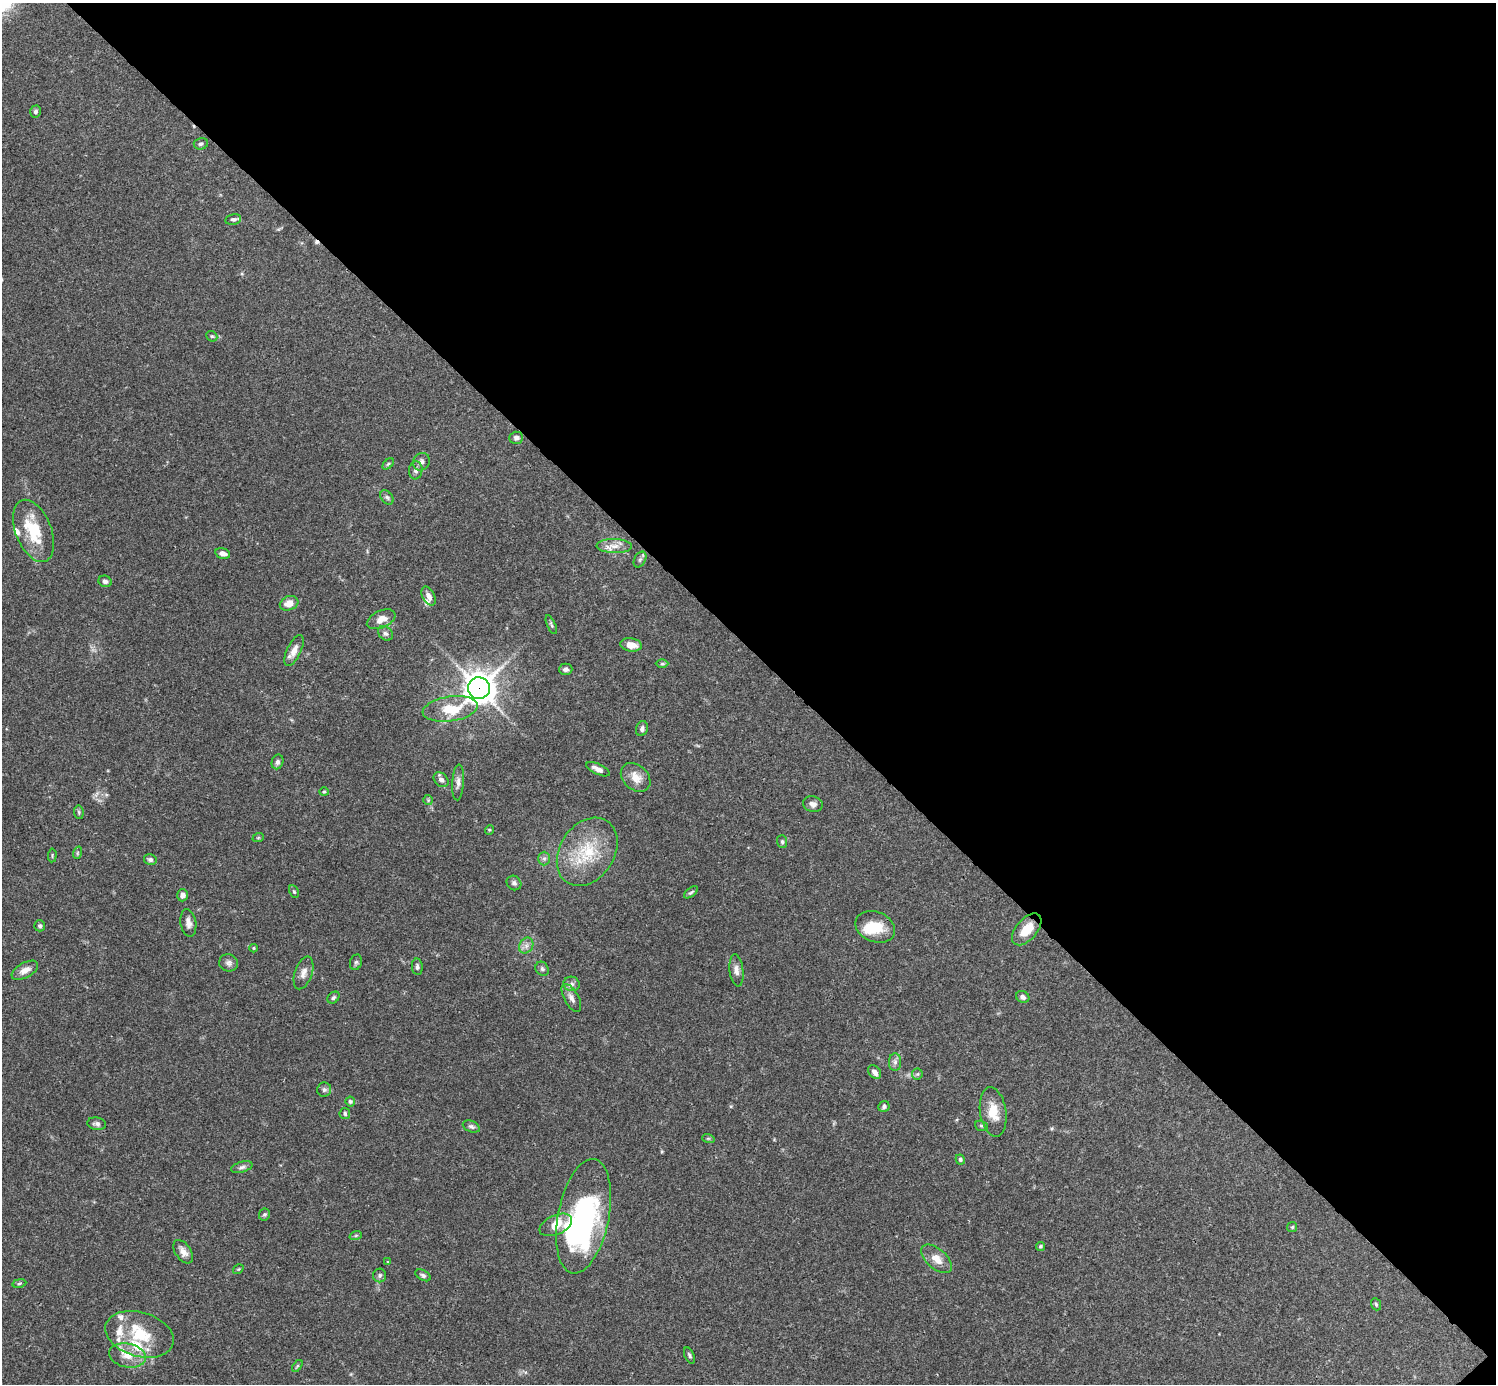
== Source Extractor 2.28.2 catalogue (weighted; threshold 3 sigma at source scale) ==
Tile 8 of 4 x 4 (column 4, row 2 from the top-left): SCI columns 4485-5978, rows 2920-4301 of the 5982 x 5981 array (HDU 1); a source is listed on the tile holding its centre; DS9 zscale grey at full resolution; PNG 1498 x 1386 px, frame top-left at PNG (2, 3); each listed source drawn as its Kron ellipse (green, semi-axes under 4 px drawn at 4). Shown black and unused: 47% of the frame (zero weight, under 3 of 4 exposures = <1% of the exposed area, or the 3 px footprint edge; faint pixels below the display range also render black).
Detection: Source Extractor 2.28.2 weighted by HDU 2 'WHT'; one run over the whole footprint, this tile lists its part. Background 0.0692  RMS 0.0032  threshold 0.0144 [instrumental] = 3 sigma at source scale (4.5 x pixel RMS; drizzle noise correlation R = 1.50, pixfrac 1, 0.05/0.05 arcsec/px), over >= 5 px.
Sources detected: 107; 2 inside a brighter object's white glare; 1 cosmic-ray / hot-pixel residue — neither listed nor drawn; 8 inside a brighter listed object's ellipse — not listed separately; the other 96 listed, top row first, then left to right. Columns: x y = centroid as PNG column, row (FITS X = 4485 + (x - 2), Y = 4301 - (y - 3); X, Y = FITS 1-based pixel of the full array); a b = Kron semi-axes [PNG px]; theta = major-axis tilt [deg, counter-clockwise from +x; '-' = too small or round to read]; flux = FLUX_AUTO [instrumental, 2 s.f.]
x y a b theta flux
35 111 6 5 - 0.86
201 144 7 5 15 0.78
233 219 8 5 12 0.83
212 336 6 4 -41 0.43
516 438 7 6 - 0.92
421 462 9 8 - 1.4
388 464 7 4 45 0.49
416 470 9 6 83 1.1
387 497 8 5 -49 0.74
34 531 32 18 -68 12
614 546 18 7 -2 2.7
223 554 7 5 -15 1.7
640 559 8 5 63 0.71
105 581 7 5 -24 0.88
429 596 10 6 -62 1.6
289 603 9 7 20 3.4
381 619 15 8 24 3.1
551 625 10 4 -66 0.59
385 633 8 6 -41 0.94
631 645 11 6 -9 3.5
294 651 17 7 64 2.6
662 664 6 4 0 0.43
566 669 6 5 - 1.1
479 688 11 11 - 440
450 709 27 12 8 10
642 729 7 5 72 1
277 762 7 5 69 0.99
598 769 12 5 -26 1.9
636 777 17 12 -43 3.9
441 780 8 6 -45 1.3
458 782 18 6 87 1.6
324 792 4 4 - 0.35
428 800 5 5 - 0.44
813 804 10 7 -15 1.5
79 812 7 4 -83 0.5
489 830 5 3 - 0.29
258 838 6 3 19 0.37
782 842 6 5 - 0.57
587 852 37 27 57 17
77 853 6 4 71 0.4
52 855 7 2 85 0.3
544 858 7 6 - 0.81
150 859 6 5 - 0.75
514 883 8 7 - 0.93
294 892 6 4 -62 0.49
691 892 8 4 37 0.54
182 895 6 5 - 1.5
188 923 14 7 -80 1.9
40 926 5 5 - 0.68
875 927 20 15 -21 8
1027 929 19 10 49 5.8
526 946 8 6 56 1.3
254 948 4 4 - 0.32
356 962 8 6 73 0.67
229 963 9 8 - 1.2
417 967 8 5 -81 0.79
542 969 7 6 - 0.76
25 970 14 7 28 2.7
736 970 16 7 -83 1.8
303 973 17 8 71 2.2
571 984 8 7 - 1.1
1023 997 7 5 -28 1.2
333 998 7 5 44 0.62
571 998 15 7 -61 1.8
895 1062 9 6 -90 1.1
875 1072 8 5 -51 1.4
917 1074 6 5 - 0.55
324 1090 7 7 - 0.89
350 1101 5 5 - 0.52
884 1106 5 5 - 0.86
993 1112 25 13 -81 6.1
345 1114 5 5 - 0.53
97 1124 9 6 -10 1
471 1126 9 5 -21 0.8
981 1126 6 5 - 0.55
708 1138 6 4 -18 0.41
960 1159 5 4 - 0.53
242 1167 11 5 16 0.99
264 1214 6 5 - 0.51
584 1216 58 25 79 64
556 1225 17 9 24 6.8
1292 1227 5 5 - 0.44
356 1235 6 4 19 0.45
1041 1246 4 4 - 0.48
183 1252 13 7 -55 2.2
937 1259 18 10 -41 3.9
388 1262 4 4 - 0.27
238 1269 6 3 34 0.33
380 1275 7 6 - 0.71
423 1275 8 5 -29 0.76
19 1283 7 3 10 0.48
1376 1304 6 4 -68 0.46
139 1334 35 22 -17 14
127 1355 18 12 -11 4.7
689 1355 8 4 -65 0.67
297 1366 7 3 53 0.4
Overlapping masked pixels (flux is a lower limit): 1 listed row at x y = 479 688